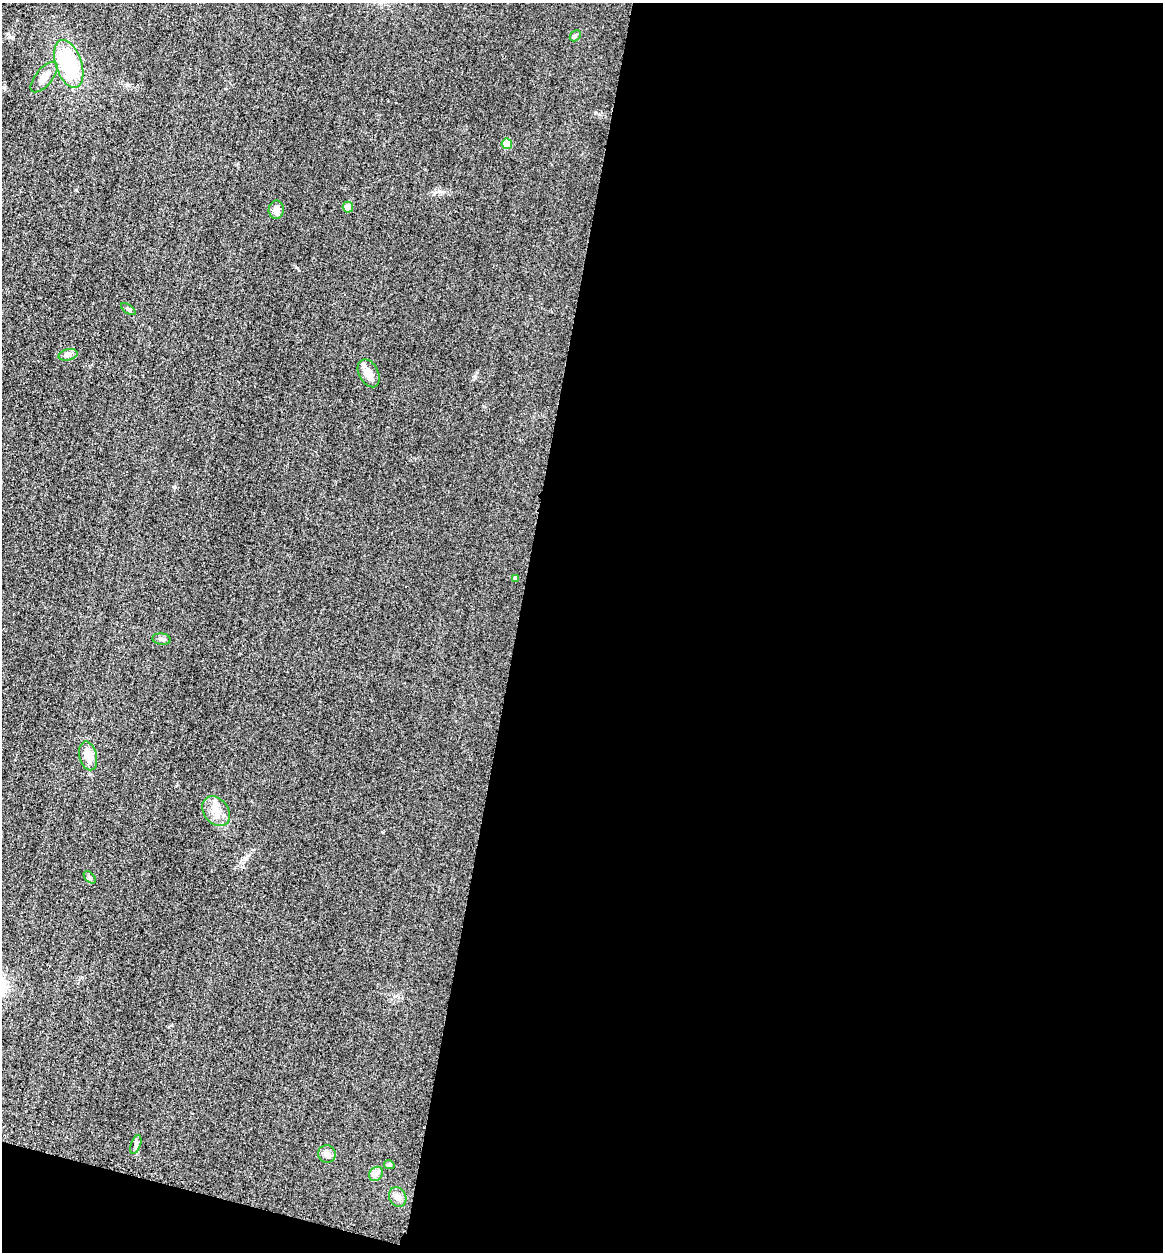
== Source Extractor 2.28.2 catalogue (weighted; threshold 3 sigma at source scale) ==
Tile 16 of 4 x 4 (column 4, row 4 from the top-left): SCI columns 3750-4910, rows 21-1270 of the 5058 x 5038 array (HDU 1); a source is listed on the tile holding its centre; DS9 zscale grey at full resolution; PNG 1165 x 1254 px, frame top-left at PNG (2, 3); each listed source drawn as its Kron ellipse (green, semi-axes under 4 px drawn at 4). Shown black and unused: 57% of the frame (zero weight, under 3 of 4 exposures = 3% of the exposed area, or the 3 px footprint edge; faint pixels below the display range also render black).
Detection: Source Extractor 2.28.2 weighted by HDU 2 'WHT'; one run over the whole footprint, this tile lists its part. Background 0.0723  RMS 0.017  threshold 0.0777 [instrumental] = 3 sigma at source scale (4.5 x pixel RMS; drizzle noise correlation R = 1.50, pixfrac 1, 0.05/0.05 arcsec/px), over >= 5 px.
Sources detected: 20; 1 inside a brighter listed object's ellipse — not listed separately; the other 19 listed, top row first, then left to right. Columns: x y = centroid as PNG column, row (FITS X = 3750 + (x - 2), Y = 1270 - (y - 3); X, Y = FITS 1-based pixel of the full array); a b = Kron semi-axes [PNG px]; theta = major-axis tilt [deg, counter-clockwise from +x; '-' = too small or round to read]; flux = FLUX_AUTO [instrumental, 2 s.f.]
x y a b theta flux
575 36 6 4 45 2.8
69 64 25 13 -72 110
44 77 18 8 50 15
507 144 5 5 - 43
348 207 5 5 - 17
276 210 9 7 81 11
128 309 8 4 -35 3
68 355 9 5 14 5.3
369 373 15 9 -62 15
516 578 4 4 - 3.7
162 639 9 5 -8 4.1
88 756 15 8 -76 20
216 811 16 12 -52 20
90 877 7 4 -46 2.9
136 1145 10 4 69 4.3
327 1154 9 8 - 7.5
389 1165 5 4 - 4.1
376 1174 8 6 47 5.5
398 1197 10 8 -62 8.8
Unlisted compact peaks at least as high as the median listed source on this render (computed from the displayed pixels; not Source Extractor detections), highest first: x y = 475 377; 11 37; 175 487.